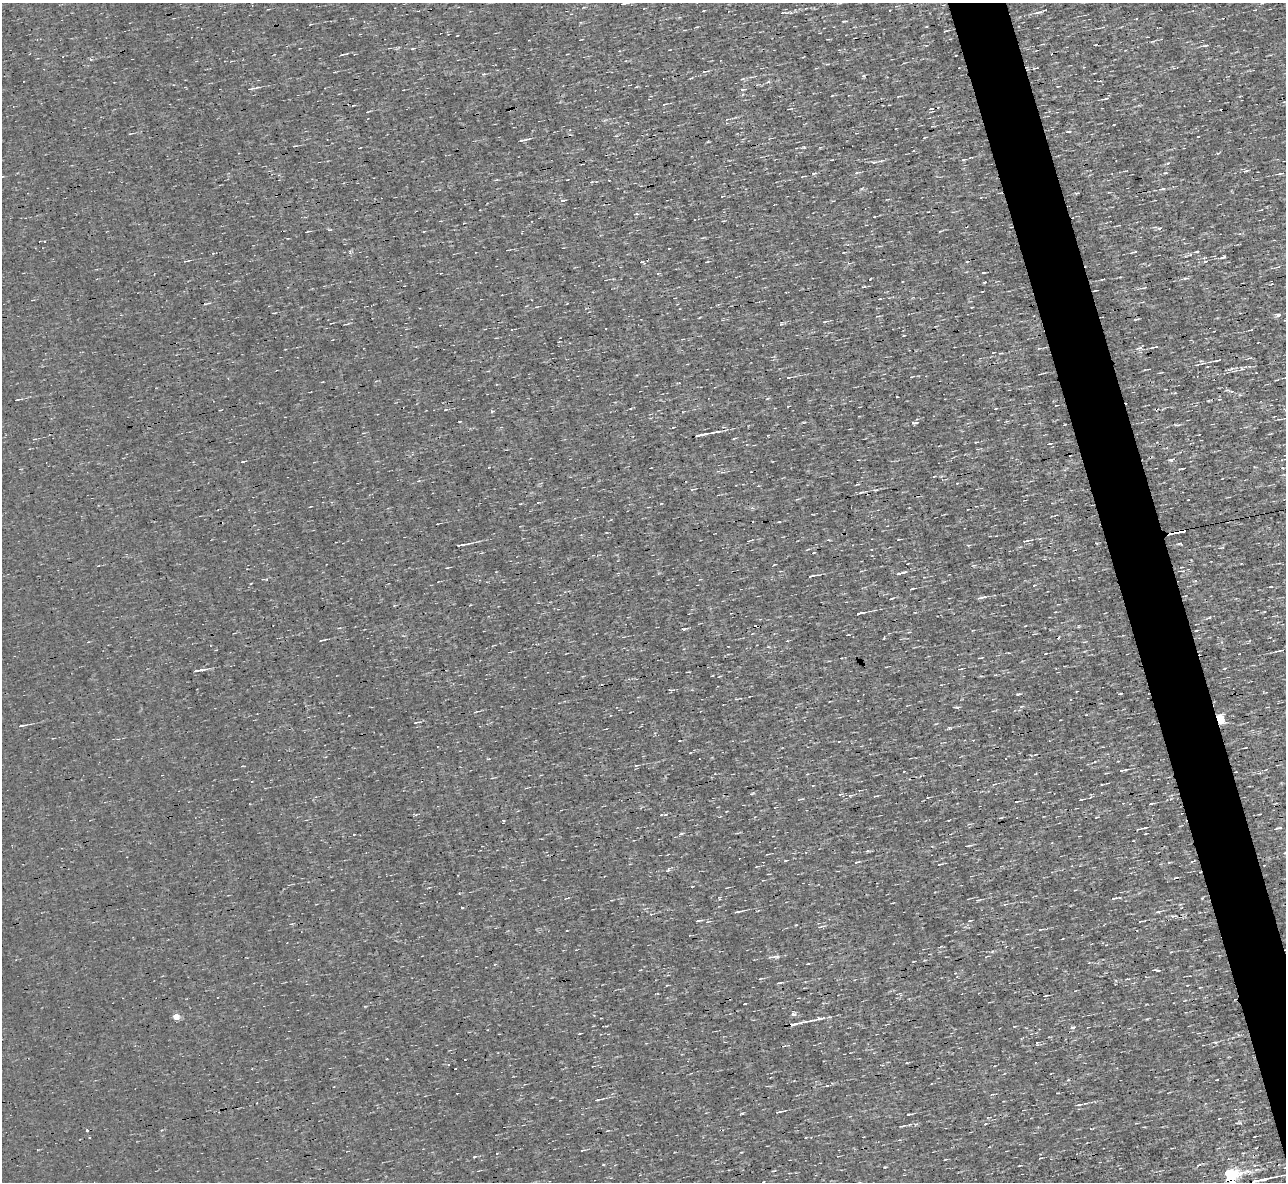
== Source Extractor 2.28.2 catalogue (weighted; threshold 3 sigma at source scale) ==
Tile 6 of 4 x 4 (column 2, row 2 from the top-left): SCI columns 1285-2568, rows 2506-3685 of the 5135 x 5132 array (HDU 1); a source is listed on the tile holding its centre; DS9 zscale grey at full resolution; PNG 1288 x 1184 px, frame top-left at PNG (2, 3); no overlay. Shown black and unused: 4% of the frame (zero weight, under 3 of 4 exposures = <1% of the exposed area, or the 3 px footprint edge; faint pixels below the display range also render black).
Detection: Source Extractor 2.28.2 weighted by HDU 2 'WHT'; one run over the whole footprint, this tile lists its part. Background 0.00167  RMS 0.043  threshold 0.195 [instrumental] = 3 sigma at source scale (4.5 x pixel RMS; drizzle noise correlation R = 1.50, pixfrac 1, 0.05/0.05 arcsec/px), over >= 5 px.
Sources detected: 215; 14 cosmic-ray / hot-pixel residue — not listed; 4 inside a brighter listed object's ellipse — not listed separately; the other 197 listed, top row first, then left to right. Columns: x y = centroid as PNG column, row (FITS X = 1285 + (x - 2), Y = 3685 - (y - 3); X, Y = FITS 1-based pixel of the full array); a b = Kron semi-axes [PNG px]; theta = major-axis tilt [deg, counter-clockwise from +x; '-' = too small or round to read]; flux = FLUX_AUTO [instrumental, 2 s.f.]
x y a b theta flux
625 3 16 3 12 15
890 10 3 2 - 2.8
791 13 5 3 - 4.5
1037 13 7 3 9 9.3
844 21 6 2 12 3.9
1103 27 4 3 - 3.8
946 31 4 2 - 5.2
1206 45 7 3 2 6.2
413 48 5 2 - 4.7
343 54 12 2 13 7.7
1036 68 4 2 - 4.7
705 71 9 2 11 6.5
1095 73 2 2 - 2.8
863 76 5 3 - 5.4
743 79 7 3 9 6.4
253 88 19 2 11 10
743 89 8 3 6 6
1106 98 9 3 13 7.1
664 104 5 2 - 4.3
790 109 5 2 - 3.6
931 109 4 3 - 5.1
1114 125 3 2 - 3.2
1068 131 5 3 - 5.8
1198 136 3 2 - 4.1
924 138 5 2 - 3.5
528 139 9 3 18 7.3
294 146 4 3 - 3.5
1218 153 5 3 - 4.3
964 160 7 4 18 6.5
874 162 7 4 24 6.9
1168 163 5 4 - 5.3
1246 171 6 4 2 6.9
813 173 3 3 - 9.7
856 173 5 4 - 6.2
1281 173 9 3 10 8.9
1163 189 4 4 - 8
1077 193 6 3 17 4.7
722 196 3 2 - 3.4
562 200 7 3 14 6.7
637 214 5 3 - 4.9
1160 228 6 4 25 7.2
307 231 5 2 - 3.1
1197 251 5 3 - 6.1
844 252 3 2 - 2.4
1134 252 6 2 19 5.8
350 253 5 4 - 13
1224 257 4 3 - 20
1204 258 5 3 - 4.2
186 261 9 2 15 5.8
1205 261 5 3 - 4.2
642 262 6 2 -22 4.3
707 262 4 2 - 3.4
1278 267 6 4 19 6.2
984 272 4 2 - 3.7
1186 278 9 3 9 8.2
1102 279 5 2 - 4.7
984 282 3 3 - 4
864 287 6 3 1 5.5
1095 290 5 2 - 4.4
879 299 5 2 - 3.3
972 307 3 2 - 3.3
273 313 3 2 - 3.1
1278 315 7 5 8 13
877 316 5 2 - 3.9
1136 319 8 2 10 4.5
824 322 6 3 19 5
781 324 6 4 19 5.4
1251 330 5 2 - 3.9
904 335 4 3 - 2.6
1155 347 8 3 13 8.6
1039 348 7 3 5 5.1
1140 348 10 5 5 15
1218 360 7 2 11 11
1242 368 6 4 -31 7
789 377 6 3 11 7
911 377 3 2 - 3.2
897 397 3 2 - 3
17 400 9 3 13 6.4
788 406 3 2 - 2.8
995 408 4 2 - 3.4
446 409 4 3 - 3.6
492 411 4 3 - 7.7
460 422 3 2 - 4.2
915 423 8 4 1 16
1177 425 10 2 0 6.5
716 432 13 3 8 13
701 435 14 3 11 33
768 435 3 2 - 3.9
1050 443 4 2 - 4
243 461 4 2 - 4.7
1181 469 6 2 4 3.9
957 483 3 2 - 3.2
693 489 6 3 5 6.2
861 492 5 3 - 7.3
538 502 3 2 - 4.9
779 521 4 2 - 3.6
1182 531 11 3 11 68
899 539 4 3 - 3.2
1026 541 12 3 10 10
462 545 13 3 10 19
969 545 5 3 - 4.4
814 553 4 2 - 3.4
447 568 5 3 - 3.1
1188 569 4 3 - 3.7
900 573 13 4 16 16
810 576 8 3 14 6
1271 586 3 3 - 26
912 589 7 2 12 6.5
981 598 12 4 13 14
860 613 8 3 7 21
1209 618 5 3 - 5.1
683 629 6 4 6 6.6
1196 630 5 3 - 4.6
321 640 4 2 - 3.4
787 641 4 3 - 3.6
1248 642 5 2 - 3.5
1282 650 5 3 - 6.7
1045 654 4 2 - 3.5
981 658 5 2 - 3.5
197 670 12 3 11 20
995 675 5 3 - 4
672 690 6 3 8 6.5
1121 693 4 3 - 3.3
957 707 6 4 -17 5.4
1221 719 5 4 - 410
21 726 9 3 9 11
949 728 6 4 -2 5.6
973 740 3 3 - 3.3
839 741 3 2 - 2.6
1245 748 3 2 - 2.9
636 765 6 3 10 5
1123 770 7 2 9 9.4
1260 773 5 3 - 4.2
807 774 4 2 - 4
994 784 6 4 17 5.9
850 795 6 3 -17 5
876 796 7 2 5 4.4
928 798 3 2 - 3
802 799 8 2 10 4.8
1081 800 5 2 - 4.7
1017 801 4 2 - 5.2
1151 804 7 3 7 6.1
665 815 5 3 - 4.5
1001 818 5 3 - 4.3
1144 828 12 2 7 10
1279 828 8 3 11 8.2
681 834 7 4 18 6.6
968 846 9 2 7 6.1
1285 853 4 4 - 6.5
785 860 6 3 10 4.2
857 862 7 3 17 6.3
939 864 6 3 10 3.5
1264 865 3 2 - 4
668 870 7 3 54 5.9
692 887 3 2 - 3.1
719 898 5 3 - 3.9
1114 898 9 3 13 8.6
978 900 8 3 17 6.8
462 907 3 2 - 4.8
737 912 7 2 9 11
1158 912 8 3 11 8.4
698 921 9 3 11 6.9
970 921 5 2 - 4.2
707 922 5 3 - 4.7
820 927 5 3 - 5.6
1041 929 7 3 6 6.6
1171 952 4 3 - 4.3
774 956 18 3 7 15
808 964 4 2 - 3.4
779 983 7 2 9 6.9
1045 996 3 2 - 3.6
793 1014 6 5 - 11
176 1017 4 4 - 70
813 1020 13 4 10 13
795 1024 11 3 13 20
1014 1026 3 2 - 3.2
1073 1027 5 3 - 38
579 1034 3 2 - 4.1
1030 1034 4 4 - 4.9
1238 1035 5 4 - 6.9
1215 1042 7 3 -9 5.6
457 1093 2 2 - 5.2
598 1100 13 3 13 10
1078 1105 5 3 - 7.3
778 1112 7 2 10 8.3
909 1114 5 3 - 5.9
902 1126 10 3 18 7.5
162 1130 4 3 - 3.3
87 1131 3 3 - 11
1255 1136 3 2 - 3.3
582 1150 6 2 13 4.2
1020 1165 3 2 - 3.3
885 1167 3 3 - 4.3
1257 1169 7 4 19 8.6
815 1175 4 3 - 3.8
1231 1175 7 6 - 930
1256 1181 30 3 12 46
Overlapping masked pixels (flux is a lower limit): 4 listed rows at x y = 1095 290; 1182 531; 1221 719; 1231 1175
Isophote crosses this tile's border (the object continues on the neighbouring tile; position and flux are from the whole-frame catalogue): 3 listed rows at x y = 625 3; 1285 853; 1231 1175
Unlisted compact peaks at least as high as the median listed source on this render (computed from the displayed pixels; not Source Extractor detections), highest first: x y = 1171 460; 1018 694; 804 147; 742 1113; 1157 970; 474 1157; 1147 1019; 1037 1043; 868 851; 796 925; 745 1004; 992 951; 603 1164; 91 59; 876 490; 945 1159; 1171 799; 827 1086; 1165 173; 1021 707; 734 439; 503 821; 741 1152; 497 1153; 1256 1148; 483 74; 767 399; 892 598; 690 753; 862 188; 1068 1080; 489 467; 985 1124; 832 96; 488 759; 1232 368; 1096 817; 354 834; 365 1006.